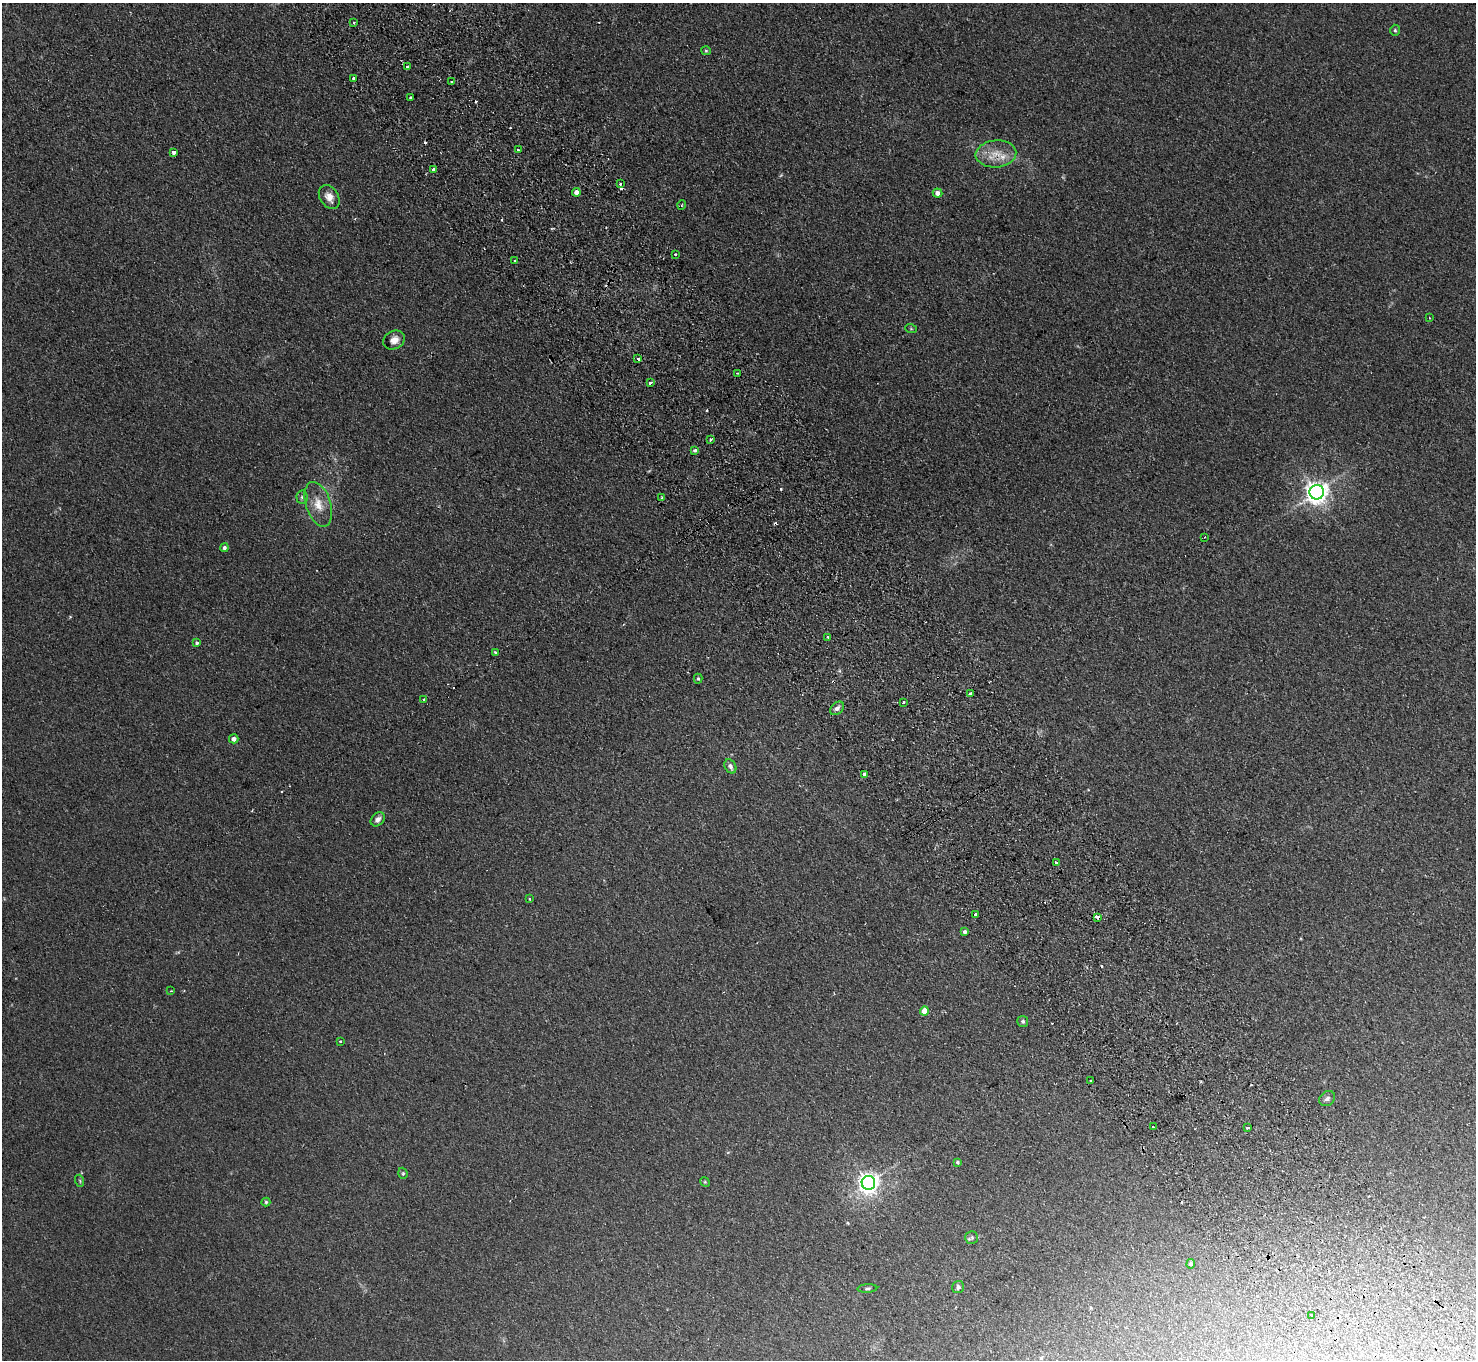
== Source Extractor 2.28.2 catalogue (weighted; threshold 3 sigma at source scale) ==
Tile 6 of 4 x 4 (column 2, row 2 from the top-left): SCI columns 1524-2997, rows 3050-4407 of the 5994 x 5961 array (HDU 1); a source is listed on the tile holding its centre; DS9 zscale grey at full resolution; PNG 1478 x 1362 px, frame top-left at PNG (2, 3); each listed source drawn as its Kron ellipse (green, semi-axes under 4 px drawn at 4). Shown black and unused: <1% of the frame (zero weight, under 2 of 3 exposures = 3% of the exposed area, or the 3 px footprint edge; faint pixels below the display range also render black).
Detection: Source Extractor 2.28.2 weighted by HDU 2 'WHT'; one run over the whole footprint, this tile lists its part. Background 0.123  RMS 0.0096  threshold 0.0431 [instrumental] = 3 sigma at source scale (4.5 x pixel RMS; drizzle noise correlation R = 1.50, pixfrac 1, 0.05/0.05 arcsec/px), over >= 5 px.
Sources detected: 85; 17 cosmic-ray / hot-pixel residue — neither listed nor drawn; the other 68 listed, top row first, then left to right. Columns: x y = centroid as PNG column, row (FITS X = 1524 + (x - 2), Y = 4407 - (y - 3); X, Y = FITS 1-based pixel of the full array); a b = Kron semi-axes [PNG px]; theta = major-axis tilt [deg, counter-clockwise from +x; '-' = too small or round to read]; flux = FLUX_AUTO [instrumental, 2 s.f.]
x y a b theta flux
354 22 3 2 - 0.97
1395 30 5 4 - 1.5
706 51 5 4 - 1
407 67 4 3 - 4.9
353 78 3 3 - 2.9
452 82 3 2 - 2.4
410 97 3 2 - 1.3
518 149 3 2 - 1.7
174 152 3 3 - 4
996 154 20 13 4 17
433 169 3 3 - 20
620 184 3 3 - 2.3
576 192 4 4 - 5.3
937 193 5 4 - 4.4
329 197 13 9 -57 7.5
682 205 5 3 - 0.77
675 254 3 3 - 1.6
515 261 3 3 - 4.4
1430 318 3 2 - 0.65
911 329 6 3 -19 0.96
394 340 11 9 30 7.3
638 358 3 3 - 23
737 373 2 2 - 0.89
650 383 3 3 - 3.2
710 439 3 3 - 2
695 450 3 3 - 2.4
1317 492 7 7 - 710
302 497 6 5 - 1.9
662 497 3 2 - 1.3
318 504 23 12 -72 15
1205 537 2 2 - 0.8
224 548 4 4 - 2.5
828 637 3 3 - 1.3
197 643 4 3 - 1.6
496 653 3 3 - 21
698 679 5 4 - 1.5
970 693 4 3 - 2.7
424 699 3 2 - 1.2
903 702 3 3 - 2.1
837 708 8 5 42 3.6
234 739 5 4 - 4.3
730 766 7 5 -61 3.1
864 774 3 3 - 3.9
378 819 8 6 46 4.5
1056 862 3 3 - 2.7
529 899 3 3 - 0.9
975 914 3 3 - 2.9
1097 917 4 3 - 3.5
965 932 4 3 - 2.2
171 991 3 3 - 0.86
924 1011 4 4 - 13
1023 1021 5 5 - 2
340 1041 3 2 - 1
1091 1081 3 2 - 1.6
1327 1099 8 7 - 2.8
1153 1127 3 3 - 2.4
1248 1128 4 3 - 3.9
957 1162 3 3 - 1.3
403 1173 6 4 -70 1.4
80 1181 6 3 -72 0.96
705 1182 5 4 - 0.96
868 1183 7 7 - 540
266 1202 4 4 - 1.3
972 1237 6 6 - 1.8
1191 1264 5 4 - 2.2
958 1287 6 5 - 2.7
867 1288 10 3 3 1.6
1311 1315 3 3 - 3.1
Overlapping masked pixels (flux is a lower limit): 1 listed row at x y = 1097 917